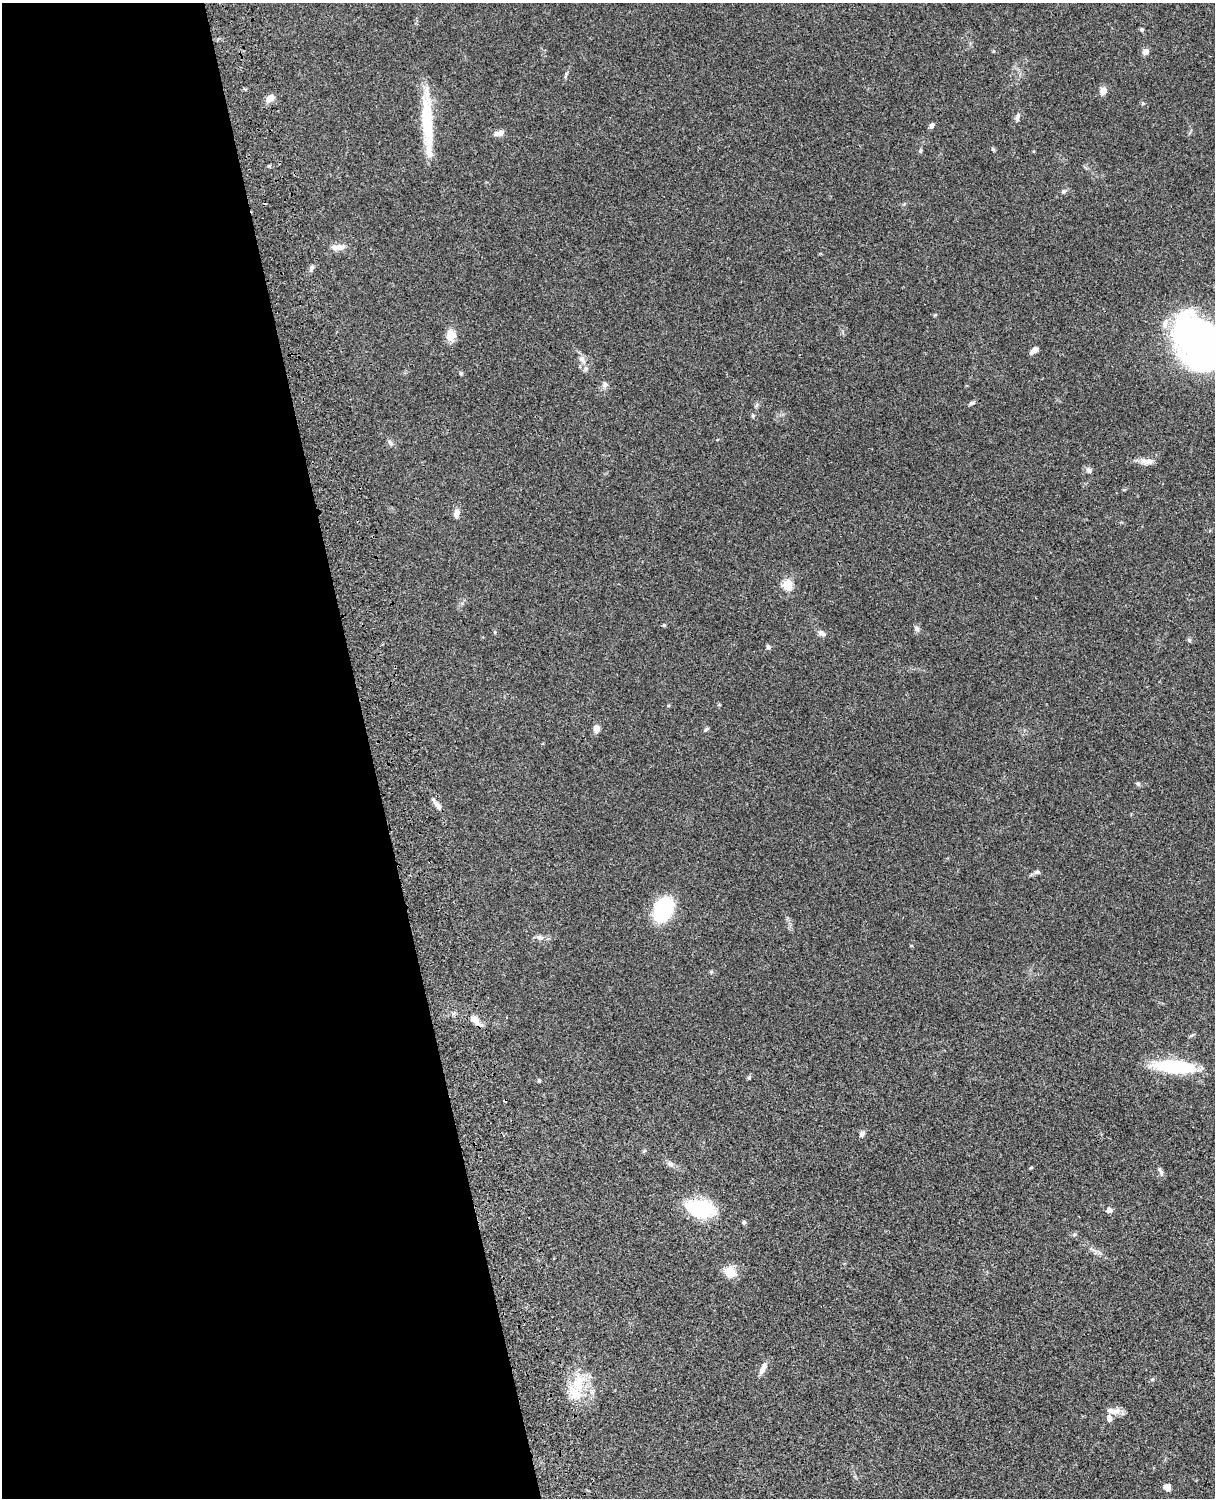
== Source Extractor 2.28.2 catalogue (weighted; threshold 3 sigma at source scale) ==
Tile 5 of 4 x 3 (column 1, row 2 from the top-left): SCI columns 122-1334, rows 1775-3270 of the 5091 x 4931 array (HDU 1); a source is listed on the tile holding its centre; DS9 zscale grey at full resolution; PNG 1217 x 1500 px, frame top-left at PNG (2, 3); no overlay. Shown black and unused: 30% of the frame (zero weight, under 3 of 4 exposures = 6% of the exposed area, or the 3 px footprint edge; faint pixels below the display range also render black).
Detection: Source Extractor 2.28.2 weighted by HDU 2 'WHT'; one run over the whole footprint, this tile lists its part. Background 0.0755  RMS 0.0058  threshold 0.026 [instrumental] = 3 sigma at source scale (4.5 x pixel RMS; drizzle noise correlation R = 1.50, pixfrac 1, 0.05/0.05 arcsec/px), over >= 5 px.
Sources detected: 60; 1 cosmic-ray / hot-pixel residue — not listed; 2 inside a brighter listed object's ellipse — not listed separately; the other 57 listed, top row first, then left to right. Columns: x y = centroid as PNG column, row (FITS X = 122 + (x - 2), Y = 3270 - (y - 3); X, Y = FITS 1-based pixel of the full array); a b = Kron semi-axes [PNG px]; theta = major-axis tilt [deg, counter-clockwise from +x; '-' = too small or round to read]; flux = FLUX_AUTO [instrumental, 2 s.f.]
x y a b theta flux
1141 30 5 4 - 0.93
1146 51 9 7 45 2.2
1103 91 7 7 - 4.4
270 98 12 8 43 3.7
1017 116 10 5 71 1.7
426 120 70 13 -90 29
932 125 8 5 48 1.4
499 133 13 6 15 3
993 149 6 4 -42 0.74
920 151 6 4 -85 0.8
1064 191 7 5 15 1.2
338 247 20 8 2 4.3
312 268 8 5 54 1.5
451 336 14 11 75 5.9
1200 343 54 36 -54 240
1034 350 10 5 40 2.9
582 359 12 7 -57 3.3
461 373 4 4 - 0.99
605 384 8 7 - 1.8
972 403 8 5 21 1.2
753 416 5 4 - 0.8
390 443 10 6 -46 1.6
1147 461 20 7 -4 3.8
1089 470 7 6 - 1.6
456 513 11 7 71 2.8
787 584 5 5 - 33
664 625 4 4 - 0.68
917 629 8 6 -61 1.4
822 633 11 6 -22 2
1189 640 7 5 -46 0.86
768 647 6 5 - 1.2
596 728 7 6 - 4.2
706 729 6 5 - 0.87
1138 784 6 5 - 1
438 806 15 6 -57 2.9
1037 872 8 5 -5 1.5
663 909 18 13 63 51
540 938 10 7 -20 2.3
711 972 5 5 - 0.73
475 1020 13 8 -39 5
1192 1035 6 4 18 0.79
1174 1067 43 13 -5 39
749 1078 5 4 - 0.82
539 1081 5 4 - 0.67
862 1134 8 6 49 1.8
671 1164 9 6 -37 1.9
1031 1168 5 3 - 0.54
1161 1173 9 6 -77 1.5
701 1210 29 17 -11 40
1109 1210 6 6 - 2
744 1222 5 5 - 1.1
730 1272 14 12 -49 7.9
763 1368 16 6 60 3.7
578 1383 33 17 86 19
1111 1410 10 7 0 3.1
1109 1418 8 6 -80 2.5
1167 1488 8 5 -41 3.8
Isophote crosses this tile's border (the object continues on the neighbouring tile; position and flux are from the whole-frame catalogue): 1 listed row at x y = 1200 343